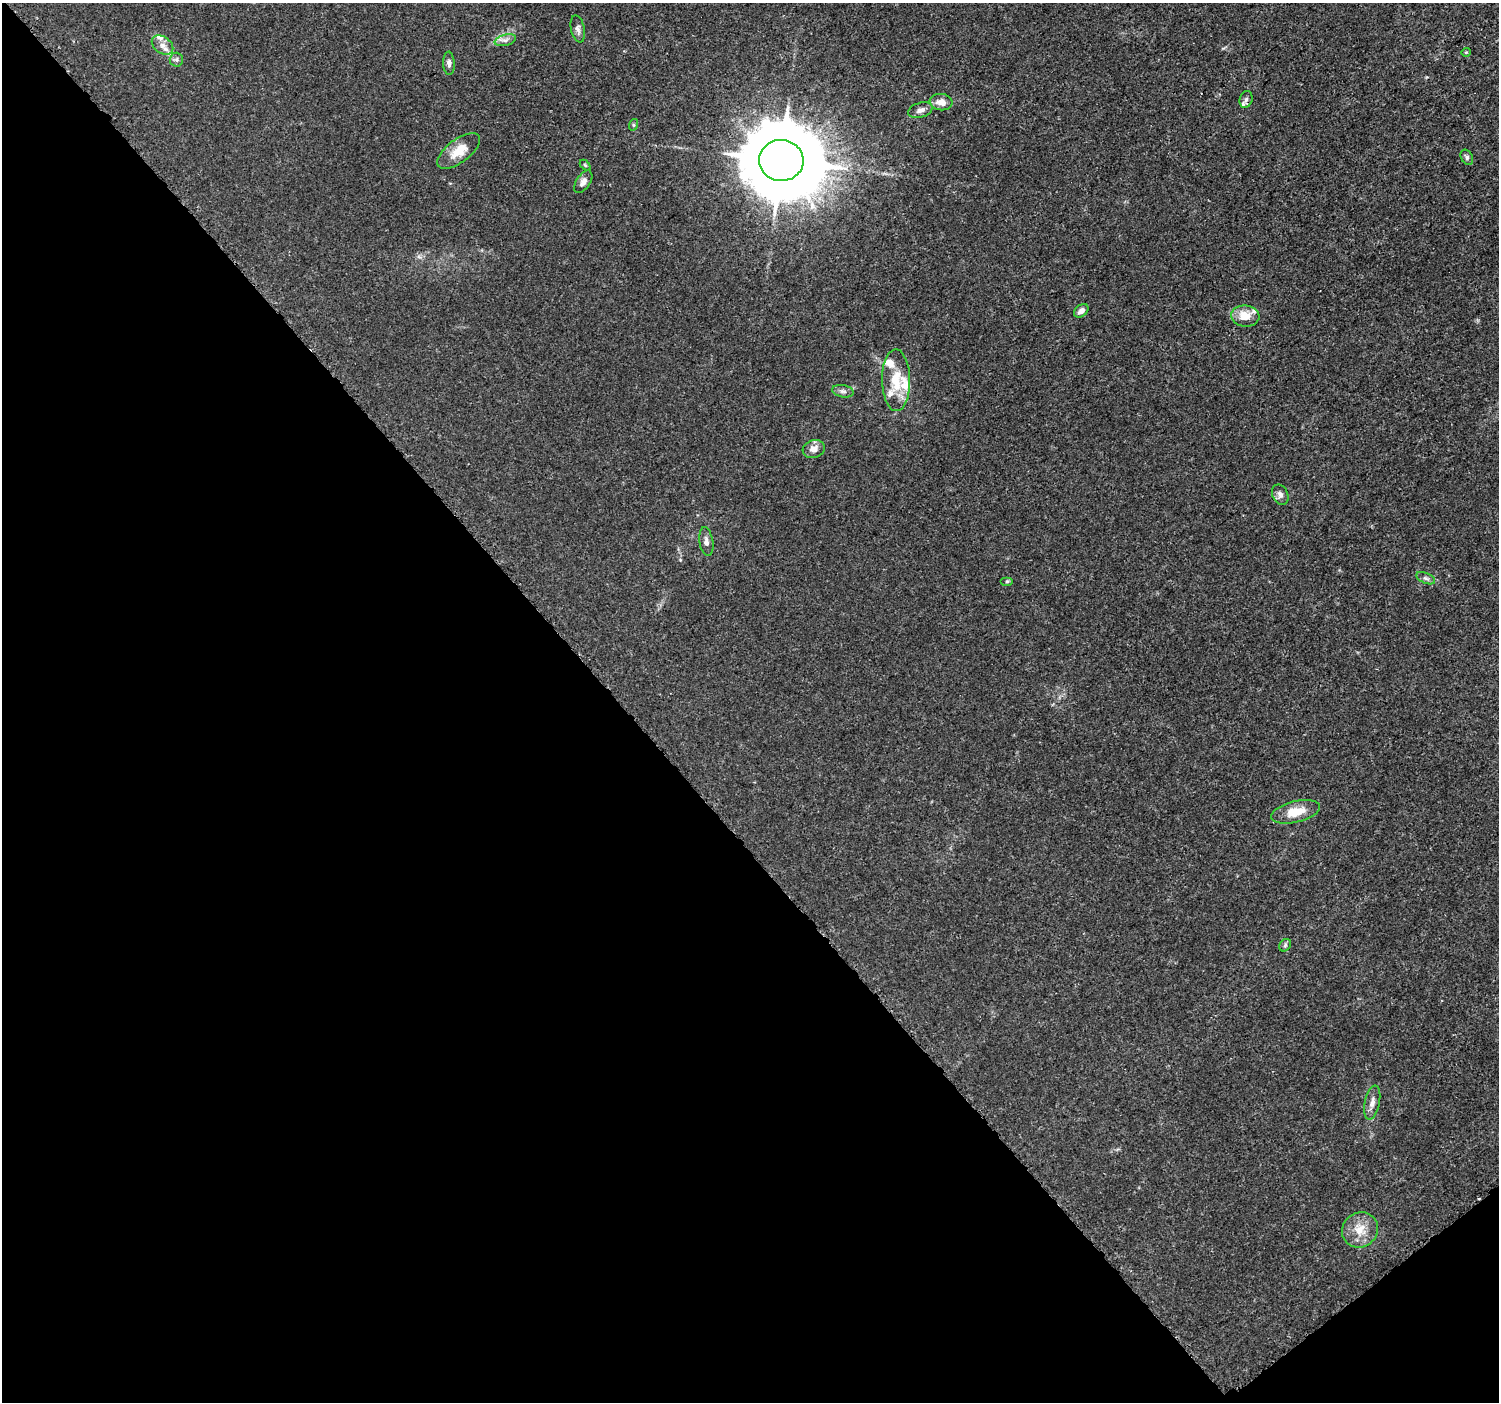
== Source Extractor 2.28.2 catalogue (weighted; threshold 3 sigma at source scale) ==
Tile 14 of 4 x 4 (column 2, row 4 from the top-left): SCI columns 1520-3016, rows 165-1564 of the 6039 x 5993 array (HDU 1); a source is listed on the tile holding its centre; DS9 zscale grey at full resolution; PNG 1501 x 1404 px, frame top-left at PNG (2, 3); each listed source drawn as its Kron ellipse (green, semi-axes under 4 px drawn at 4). Shown black and unused: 43% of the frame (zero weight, under 3 of 5 exposures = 2% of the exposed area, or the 3 px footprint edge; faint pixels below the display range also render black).
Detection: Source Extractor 2.28.2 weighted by HDU 2 'WHT'; one run over the whole footprint, this tile lists its part. Background 0.0015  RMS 6.9e-04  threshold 0.0031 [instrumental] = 3 sigma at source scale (4.5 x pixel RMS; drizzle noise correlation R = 1.50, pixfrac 1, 0.0396/0.0396 arcsec/px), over >= 5 px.
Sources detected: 33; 5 inside a brighter listed object's ellipse — not listed separately; the other 28 listed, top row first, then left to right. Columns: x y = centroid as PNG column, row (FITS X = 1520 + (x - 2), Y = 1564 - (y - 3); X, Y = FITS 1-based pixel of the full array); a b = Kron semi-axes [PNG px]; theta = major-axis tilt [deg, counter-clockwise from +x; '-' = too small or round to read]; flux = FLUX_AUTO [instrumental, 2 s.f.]
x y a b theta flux
578 29 14 6 -77 0.28
505 40 11 5 15 0.26
163 45 12 8 -38 0.46
1466 52 5 4 - 0.071
176 60 7 6 - 0.17
449 63 11 5 -87 0.23
1246 99 9 6 74 0.23
941 102 11 8 -7 0.59
920 110 13 7 17 0.38
633 125 6 4 72 0.083
459 151 25 11 37 1.3
1467 157 8 5 -61 0.17
781 160 22 20 -1 950
585 165 6 4 -45 0.083
583 182 13 7 56 0.38
1081 311 8 5 38 0.36
1245 316 14 10 -6 1
896 380 31 14 -89 1.9
843 391 11 6 -11 0.23
814 449 11 9 17 0.45
1280 495 10 7 -66 0.29
706 542 14 7 -81 0.36
1426 578 10 5 -24 0.2
1007 581 6 4 0 0.095
1295 812 25 10 14 1.3
1285 945 7 5 48 0.12
1372 1103 17 7 77 0.43
1360 1230 18 17 - 1.3
Overlapping masked pixels (flux is a lower limit): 1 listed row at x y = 781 160